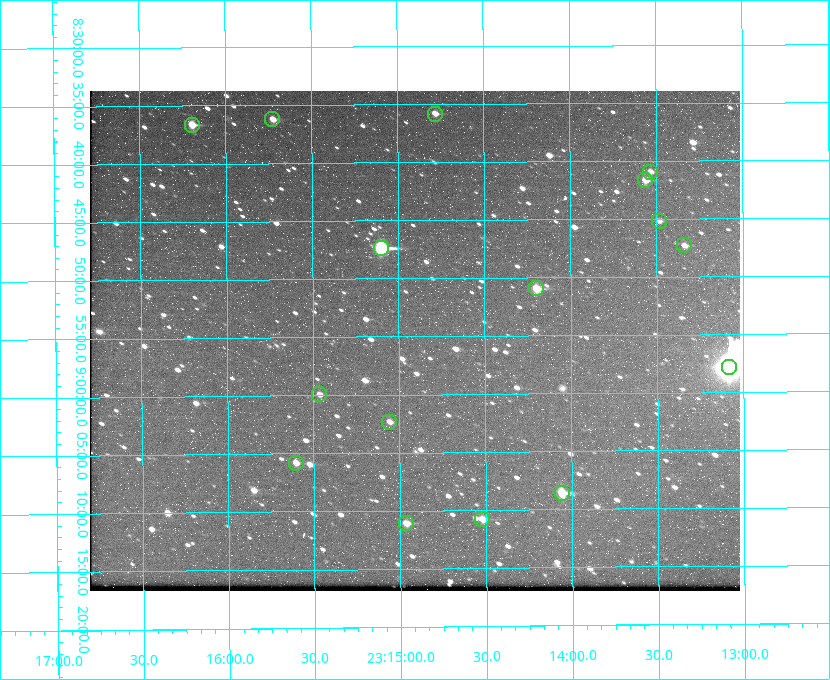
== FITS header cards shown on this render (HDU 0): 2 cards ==
NAXIS1  =                  650 / Width of table row in bytes
NAXIS2  =                  500 / Number of rows in table

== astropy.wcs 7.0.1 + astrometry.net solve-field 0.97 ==
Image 650 x 500 px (HDU 0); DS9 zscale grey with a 90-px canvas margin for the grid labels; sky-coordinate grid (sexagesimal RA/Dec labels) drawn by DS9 from the SOLVED WCS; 16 Tycho-2 reference stars matched to detected sources circled (green)
Header WCS: none
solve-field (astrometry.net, Tycho-2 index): SOLVED blind (the file carries no WCS)
Solved WCS: RA---TAN-SIP/DEC--TAN-SIP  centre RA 23:14:54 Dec +08:55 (348.73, +8.92 deg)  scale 5.17 arcsec/px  FOV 56.0' x 43.1'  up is -180 deg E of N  parity flipped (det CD > 0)
(file carries no celestial WCS; the grid is the blind solution)
Tycho-2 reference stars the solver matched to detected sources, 16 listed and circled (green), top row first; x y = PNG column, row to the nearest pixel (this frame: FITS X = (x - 90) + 1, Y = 500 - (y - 91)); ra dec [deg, ICRS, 3 dp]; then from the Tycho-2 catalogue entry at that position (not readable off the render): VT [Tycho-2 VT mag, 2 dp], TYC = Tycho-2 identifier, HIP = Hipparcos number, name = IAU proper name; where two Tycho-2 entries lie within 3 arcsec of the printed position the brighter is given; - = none
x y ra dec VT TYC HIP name
435 114 348.695 +8.597 11.30 1161-1571-1 - -
272 119 348.931 +8.603 11.18 1161-1110-1 - -
192 125 349.048 +8.610 11.72 1161-1223-1 - -
650 172 348.383 +8.682 11.92 1161-890-1 - -
645 180 348.391 +8.694 11.47 1161-728-1 - -
659 221 348.371 +8.753 12.36 1161-1249-1 - -
684 245 348.335 +8.788 11.88 1161-938-1 - -
381 248 348.775 +8.789 8.97 1161-884-1 114784 -
536 288 348.550 +8.849 10.80 1161-574-1 - -
729 367 348.271 +8.963 6.92 1161-1161-1 114608 -
319 394 348.866 +8.999 11.82 1161-694-1 - -
389 422 348.765 +9.039 11.87 1161-1547-1 - -
296 463 348.901 +9.097 11.97 1161-534-1 - -
562 493 348.514 +9.143 10.38 1161-1071-1 - -
482 519 348.631 +9.180 11.26 1161-1559-1 - -
406 523 348.741 +9.184 11.62 1161-452-1 - -